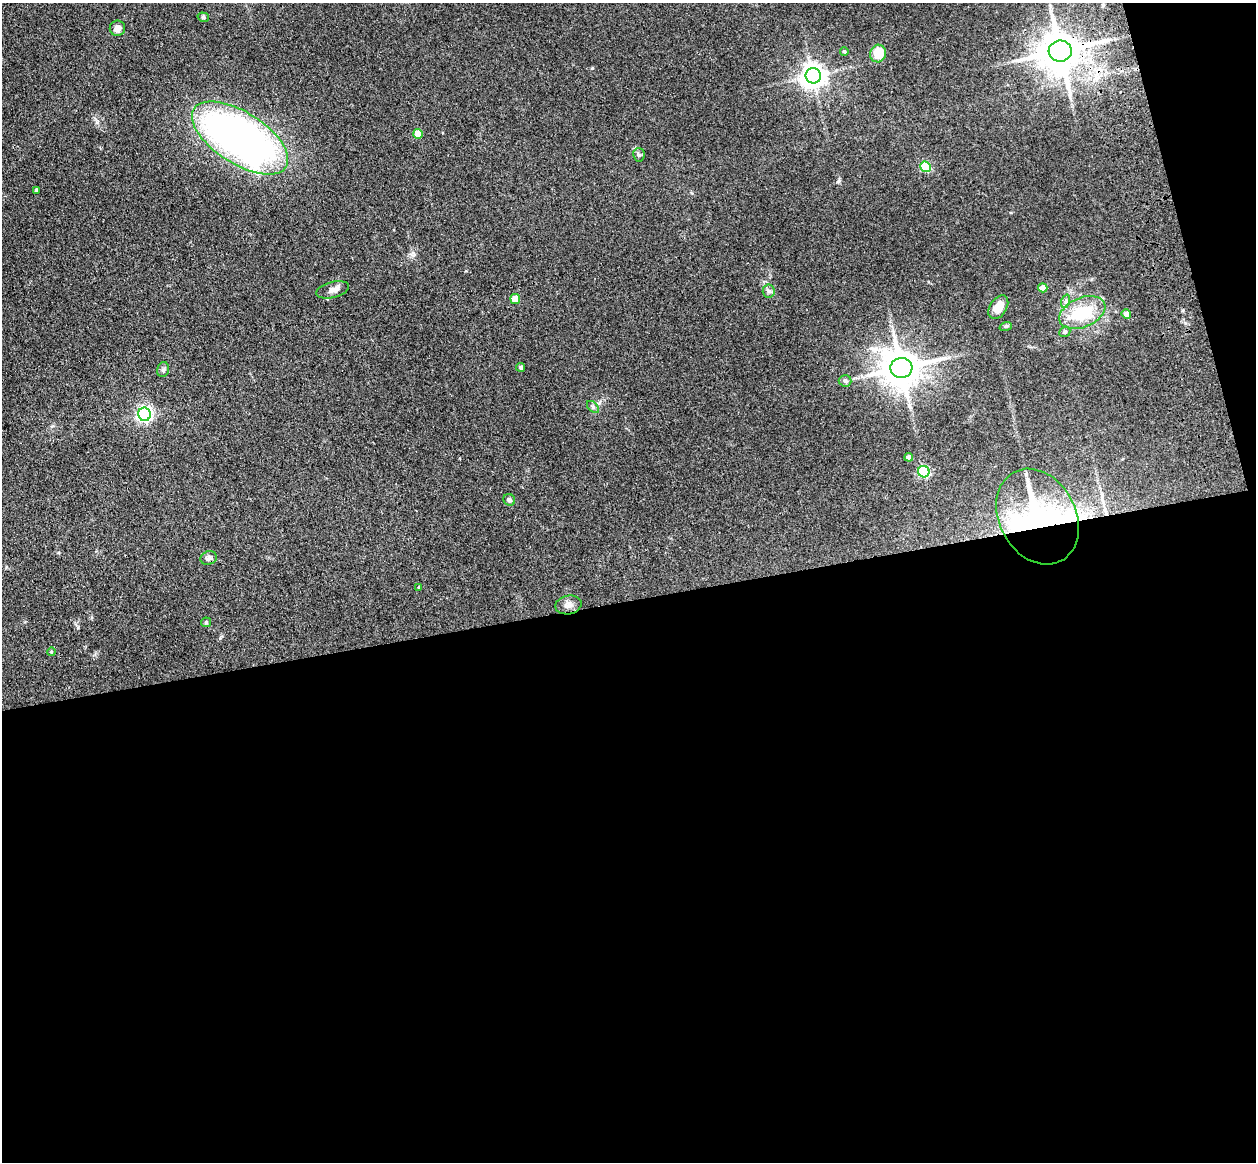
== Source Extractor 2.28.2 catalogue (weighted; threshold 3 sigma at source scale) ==
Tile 16 of 4 x 4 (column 4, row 4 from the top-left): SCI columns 3875-5128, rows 285-1444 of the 5242 x 5094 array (HDU 1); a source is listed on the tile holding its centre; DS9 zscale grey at full resolution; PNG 1258 x 1164 px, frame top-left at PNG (2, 3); each listed source drawn as its Kron ellipse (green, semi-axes under 4 px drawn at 4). Shown black and unused: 51% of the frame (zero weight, under 3 of 4 exposures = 6% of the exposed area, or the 3 px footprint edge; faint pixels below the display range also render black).
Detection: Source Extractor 2.28.2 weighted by HDU 2 'WHT'; one run over the whole footprint, this tile lists its part. Background 0.0963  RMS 0.0067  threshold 0.0302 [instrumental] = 3 sigma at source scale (4.5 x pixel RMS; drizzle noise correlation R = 1.50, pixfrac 1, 0.05/0.05 arcsec/px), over >= 5 px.
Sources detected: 38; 2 inside a brighter object's white glare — neither listed nor drawn; the other 36 listed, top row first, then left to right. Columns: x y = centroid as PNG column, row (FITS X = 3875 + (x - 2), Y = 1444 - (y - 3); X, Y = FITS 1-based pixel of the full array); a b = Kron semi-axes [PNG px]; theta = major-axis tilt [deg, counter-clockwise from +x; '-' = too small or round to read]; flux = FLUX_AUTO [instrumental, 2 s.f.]
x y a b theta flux
203 17 6 4 -16 1.1
117 28 8 7 - 3.8
844 51 4 3 - 0.8
1060 51 11 10 - 2300
878 54 9 8 - 14
813 76 7 7 - 620
418 134 5 5 - 13
240 138 54 26 -33 350
639 155 7 5 -77 1.3
925 167 5 5 - 44
36 190 4 4 - 1.4
1043 288 5 4 - 6
332 290 17 8 14 3.8
769 291 6 6 - 1.6
515 299 5 5 - 14
1066 301 7 4 72 1.4
998 307 13 8 57 8.7
1082 312 24 14 23 30
1126 314 5 4 - 4.8
1006 326 6 4 18 0.92
1065 332 6 5 - 1
521 367 4 4 - 1.4
901 368 11 10 - 1900
163 370 7 6 - 1.6
845 381 6 6 - 1.4
593 407 7 4 -46 1.3
144 414 7 6 - 180
909 457 4 4 - 3.1
924 472 6 5 - 73
509 500 6 5 - 1.8
1037 517 50 38 -61 120
209 558 8 6 21 2.1
419 587 4 2 - 0.49
568 605 13 9 13 4.1
206 622 5 5 - 0.82
51 652 4 3 - 0.54
Overlapping masked pixels (flux is a lower limit): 2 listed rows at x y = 1060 51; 1037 517
Unlisted compact peaks at least as high as the median listed source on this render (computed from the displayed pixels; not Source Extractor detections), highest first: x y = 592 68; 97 122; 839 181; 78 627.